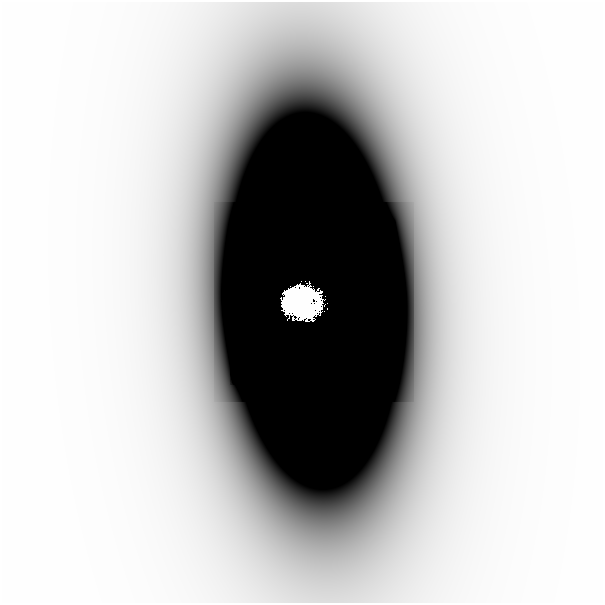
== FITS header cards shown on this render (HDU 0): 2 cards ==
NAXIS1  =                  601
NAXIS2  =                  601

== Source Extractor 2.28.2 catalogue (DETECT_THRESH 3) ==
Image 601 x 601 px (HDU 0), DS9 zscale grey, 1 PNG px = 1 image px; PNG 605 x 605 px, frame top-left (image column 1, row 601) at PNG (0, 2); no overlay
Background -7.47e-08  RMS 4.2e-08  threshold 1.25e-07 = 3 sigma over >= 5 px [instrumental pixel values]
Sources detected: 5; all 5 listed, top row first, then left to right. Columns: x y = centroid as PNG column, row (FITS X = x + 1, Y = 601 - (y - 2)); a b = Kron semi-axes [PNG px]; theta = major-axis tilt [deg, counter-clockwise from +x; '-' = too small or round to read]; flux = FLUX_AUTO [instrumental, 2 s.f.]
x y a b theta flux
312 296 26 12 -79 5.9
287 299 20 11 79 9.7
300 302 28 14 -82 18
507 306 89 37 -90 0.001
325 308 2 2 - 0.011